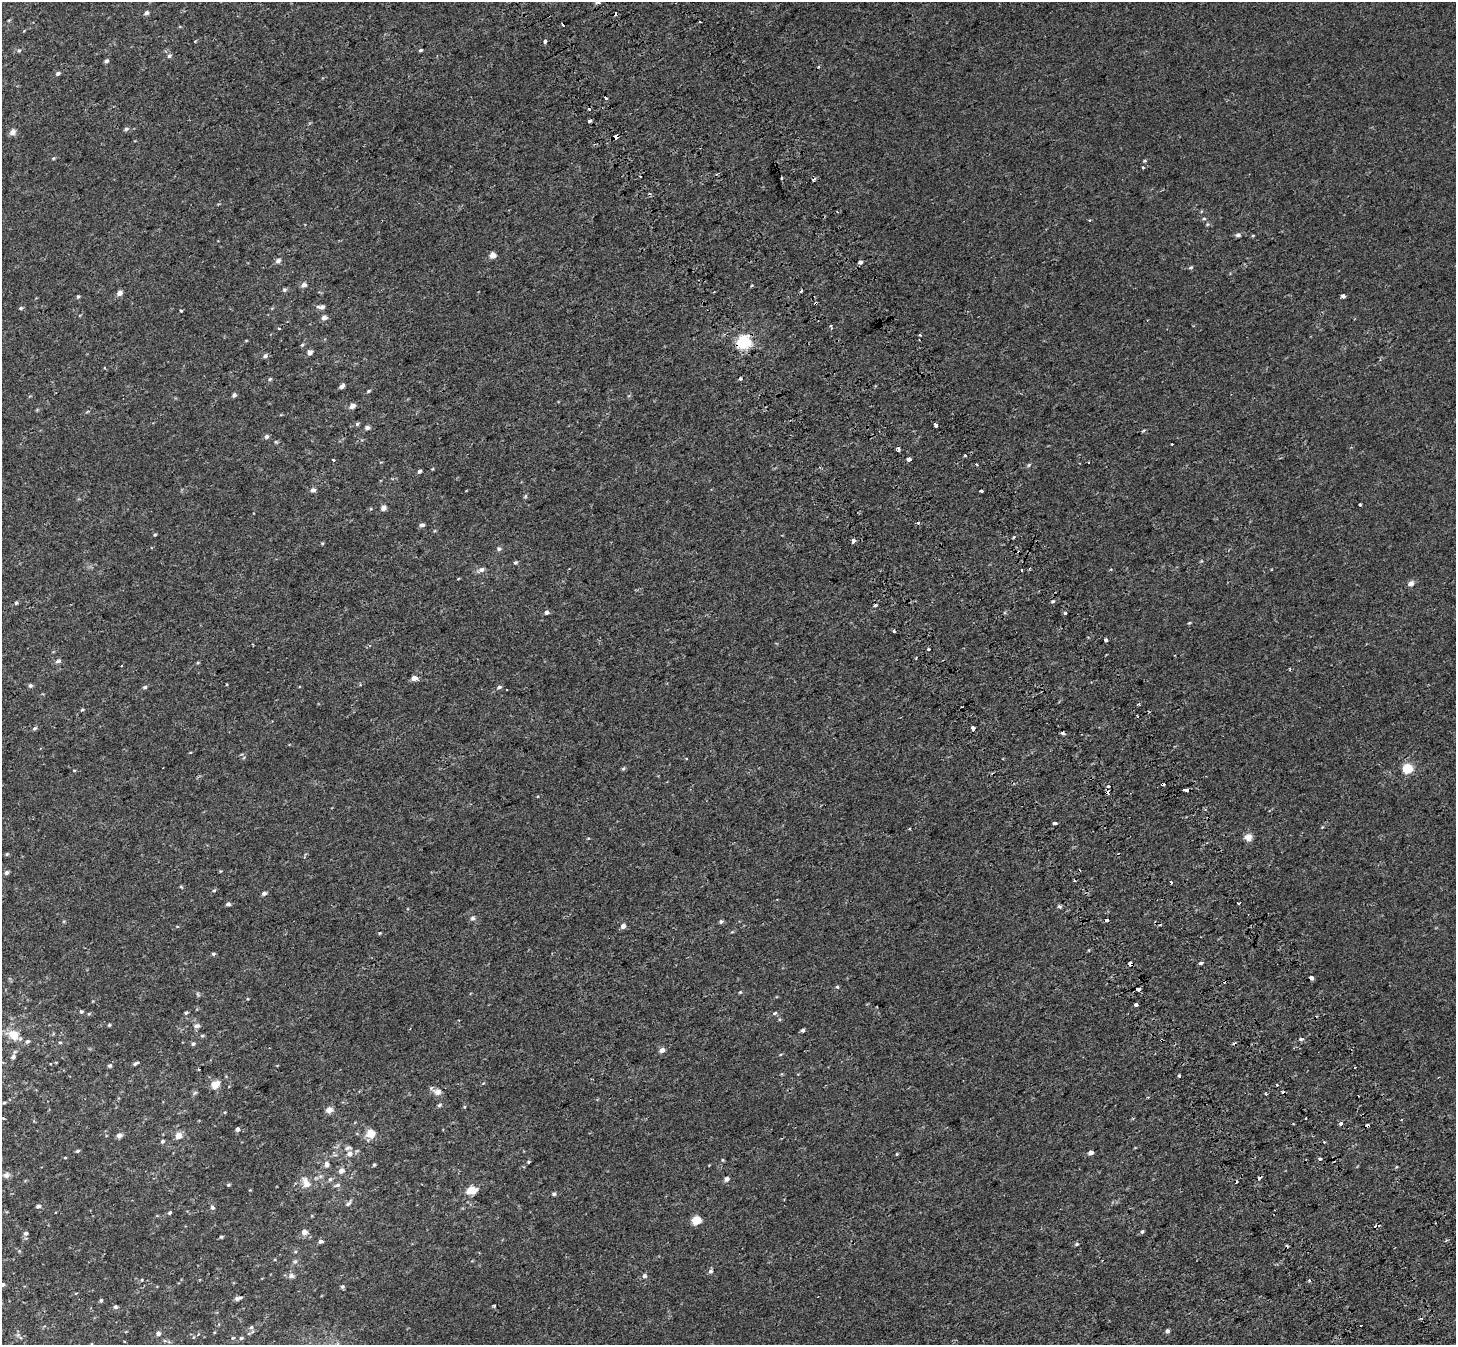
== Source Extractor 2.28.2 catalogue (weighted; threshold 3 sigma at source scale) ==
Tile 6 of 4 x 4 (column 2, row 2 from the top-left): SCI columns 1546-2999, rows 2948-4290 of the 5984 x 5853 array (HDU 1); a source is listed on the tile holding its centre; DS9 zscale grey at full resolution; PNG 1458 x 1347 px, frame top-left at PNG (2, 2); no overlay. Shown black and unused: <1% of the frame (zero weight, under 2 of 3 exposures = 5% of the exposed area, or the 3 px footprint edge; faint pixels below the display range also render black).
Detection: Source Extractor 2.28.2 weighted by HDU 2 'WHT'; one run over the whole footprint, this tile lists its part. Background 0.00134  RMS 0.0026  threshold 0.0118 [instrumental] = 3 sigma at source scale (4.5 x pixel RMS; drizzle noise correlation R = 1.50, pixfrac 1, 0.0396/0.0396 arcsec/px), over >= 5 px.
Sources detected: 254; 28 cosmic-ray / hot-pixel residue — not listed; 1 inside a brighter listed object's ellipse — not listed separately; the other 225 listed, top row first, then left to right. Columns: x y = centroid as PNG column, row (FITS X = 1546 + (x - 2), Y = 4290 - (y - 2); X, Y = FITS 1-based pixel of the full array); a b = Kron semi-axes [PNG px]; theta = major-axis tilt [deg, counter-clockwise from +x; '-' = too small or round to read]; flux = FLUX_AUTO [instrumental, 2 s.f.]
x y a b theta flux
598 2 5 3 - 0.79
146 13 5 4 - 0.71
9 20 5 3 - 0.24
700 22 3 2 - 0.32
562 25 3 3 - 2
545 42 4 3 - 1.1
420 50 3 3 - 0.81
19 51 5 5 - 0.36
169 56 6 6 - 0.54
106 61 5 4 - 0.52
819 67 3 3 - 0.25
58 73 5 4 - 0.69
589 121 3 3 - 3.7
126 129 6 4 26 0.57
13 132 9 8 - 1
615 137 3 3 - 2.7
53 158 5 4 - 0.26
1144 161 6 4 6 0.31
1143 168 3 3 - 0.34
640 176 3 2 - 0.3
781 178 4 2 - 0.25
1204 219 5 3 - 0.28
1089 220 4 3 - 0.29
1238 235 6 5 - 0.64
1253 236 4 3 - 0.23
493 255 5 4 - 2.8
278 261 7 6 - 0.8
860 262 4 3 - 1.4
1191 267 6 4 38 0.35
304 285 5 5 - 1.3
284 290 6 6 - 0.4
119 293 5 5 - 1.4
1343 296 4 4 - 2.3
78 297 5 4 - 0.33
816 303 3 3 - 0.82
321 307 9 5 -2 0.98
21 308 5 4 - 0.42
181 311 4 3 - 0.31
324 318 5 5 - 1.5
831 326 3 3 - 0.47
278 328 3 3 - 1.1
246 341 5 3 - 0.18
744 342 6 6 - 47
302 345 5 4 - 0.31
310 352 7 7 - 0.75
265 356 6 5 - 0.7
740 378 3 3 - 0.72
270 379 5 4 - 0.31
342 386 5 4 - 0.76
368 391 5 4 - 0.32
234 395 4 4 - 0.75
352 406 5 4 - 1.6
357 424 5 5 - 0.38
936 425 3 3 - 3.3
367 428 6 5 - 0.77
266 436 6 6 - 0.61
276 442 6 3 -17 0.29
1172 444 3 2 - 0.89
898 450 3 3 - 2.1
965 456 3 3 - 0.53
333 459 3 3 - 0.35
909 459 4 3 - 4.1
977 464 3 2 - 0.46
1029 465 6 4 45 0.34
419 471 4 4 - 0.52
313 490 6 5 - 0.98
981 491 4 3 - 1.3
525 496 7 5 60 0.33
1360 505 3 2 - 0.27
383 508 5 4 - 1.4
422 525 6 5 - 0.61
155 535 4 3 - 0.27
1014 537 4 3 - 0.21
853 541 3 3 - 4
322 543 5 3 - 0.22
499 549 6 6 - 0.57
515 563 5 5 - 0.41
481 570 8 6 12 0.98
1021 570 3 3 - 1.1
458 579 5 3 - 0.18
1411 583 8 7 - 1
1053 601 4 4 - 0.37
16 603 5 4 - 0.41
875 605 3 3 - 0.36
546 612 4 4 - 0.99
1004 613 4 3 - 0.36
1065 613 3 3 - 1.3
1189 623 5 3 - 0.24
894 631 4 3 - 0.57
1106 640 4 3 - 1.3
928 649 4 3 - 0.73
916 658 3 2 - 0.3
58 661 7 5 19 0.67
198 663 5 3 - 0.23
121 666 3 3 - 0.79
414 678 5 4 - 1.7
30 685 6 5 - 0.48
145 687 6 4 15 0.46
499 687 6 5 - 0.58
1138 704 4 4 - 0.28
82 710 5 3 - 0.29
34 728 6 5 - 0.5
973 728 4 3 - 4.2
1063 734 3 3 - 2.8
686 759 3 3 - 0.25
1408 768 6 5 - 13
623 769 6 5 - 0.34
74 770 4 3 - 0.21
1162 784 4 3 - 0.97
1108 786 5 4 - 0.34
1186 790 5 3 - 3.3
1055 823 4 3 - 2.1
1322 827 5 4 - 0.24
909 829 3 2 - 0.24
1248 837 9 9 - 1.6
588 838 4 3 - 0.2
7 854 5 4 - 0.31
304 857 5 3 - 0.27
6 872 6 5 - 0.63
181 887 6 3 -19 0.24
214 891 6 5 - 0.37
264 893 5 4 - 0.79
1239 903 3 3 - 0.52
228 904 4 4 - 0.76
1059 907 6 4 -33 0.43
473 918 7 6 - 0.64
721 921 5 4 - 0.48
623 926 5 4 - 1.3
379 933 4 4 - 0.24
213 954 5 4 - 0.37
1201 963 4 3 - 2.1
1130 964 4 3 - 18
1311 978 4 4 - 4.2
837 987 5 4 - 0.29
1138 989 4 3 - 2.1
740 992 4 3 - 0.27
198 994 7 4 -70 0.34
1136 1005 3 3 - 2.8
81 1012 4 4 - 0.47
186 1013 5 4 - 0.35
774 1013 6 4 27 0.4
109 1025 4 4 - 0.34
197 1026 8 6 7 0.89
803 1030 4 3 - 0.66
13 1035 14 11 -29 4
202 1036 5 5 - 0.34
1301 1039 6 4 -1 0.47
1162 1040 4 3 - 0.55
27 1041 7 5 40 0.5
60 1043 5 3 - 0.25
193 1044 6 5 - 0.5
662 1050 5 4 - 1.4
780 1055 5 3 - 0.23
13 1057 7 6 - 0.77
136 1063 7 3 26 0.49
110 1066 5 4 - 0.46
199 1069 3 2 - 0.28
1179 1075 3 3 - 1.1
215 1084 11 9 36 2.2
437 1092 10 8 -6 1.7
195 1093 7 5 31 0.41
1266 1094 3 3 - 0.33
1148 1097 3 3 - 0.41
4 1103 4 3 - 0.29
439 1105 6 4 36 0.47
464 1107 5 4 - 0.24
329 1110 8 7 - 1.5
1341 1123 3 3 - 1.2
237 1129 4 4 - 0.85
370 1133 11 11 - 2.7
119 1135 7 7 - 0.84
179 1136 7 6 - 2.2
162 1141 6 5 - 0.42
77 1151 5 4 - 0.42
1091 1152 4 4 - 1.4
349 1154 7 7 - 1.3
897 1154 4 4 - 0.24
65 1158 4 3 - 0.21
1320 1159 3 3 - 2.4
722 1160 5 3 - 0.26
528 1162 4 3 - 0.26
326 1164 6 6 - 1.2
374 1165 4 3 - 0.34
341 1170 5 5 - 1.5
6 1175 9 7 22 0.96
320 1176 7 6 - 0.66
330 1179 6 5 - 0.56
726 1179 5 4 - 0.93
306 1183 15 9 -63 2.4
228 1185 4 4 - 0.32
337 1185 9 5 12 0.68
250 1190 4 4 - 0.19
471 1190 13 8 15 3
554 1194 5 5 - 0.41
349 1203 11 4 48 0.58
38 1206 5 5 - 0.68
212 1208 5 4 - 0.68
169 1213 5 4 - 0.39
696 1220 5 5 - 9.6
304 1232 7 6 - 1.5
1142 1232 5 4 - 0.4
26 1233 5 5 - 0.76
221 1237 4 3 - 0.36
320 1241 6 4 9 0.65
1077 1244 6 4 17 0.41
295 1261 7 5 67 0.52
710 1271 6 5 - 0.61
291 1276 10 7 -1 0.82
644 1276 5 5 - 0.67
142 1280 4 3 - 0.22
1309 1280 4 3 - 0.28
3 1285 6 5 - 0.53
342 1286 5 5 - 0.43
76 1293 5 3 - 0.18
240 1298 9 5 14 0.69
101 1300 5 4 - 0.37
494 1306 5 3 - 0.26
116 1307 5 5 - 0.54
1361 1325 3 3 - 0.59
251 1327 7 5 88 0.55
1167 1331 4 4 - 0.73
158 1333 5 5 - 0.86
194 1337 5 3 - 0.2
233 1338 5 4 - 0.32
241 1338 5 4 - 0.44
Overlapping masked pixels (flux is a lower limit): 7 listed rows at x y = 615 137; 816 303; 744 342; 1162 784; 1186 790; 1130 964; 1162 1040
Isophote crosses this tile's border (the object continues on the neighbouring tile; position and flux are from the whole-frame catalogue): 2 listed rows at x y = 598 2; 3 1285